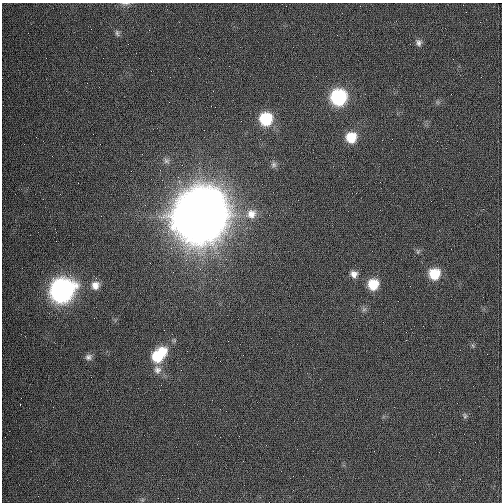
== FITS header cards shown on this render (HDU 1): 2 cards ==
NAXIS1  =                  500 / length of data axis 1
NAXIS2  =                  500 / length of data axis 2

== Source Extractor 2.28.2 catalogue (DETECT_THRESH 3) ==
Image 500 x 500 px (HDU 1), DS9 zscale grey, 1 PNG px = 1 image px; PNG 504 x 504 px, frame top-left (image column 1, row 500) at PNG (2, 3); no overlay
Background 1130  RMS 31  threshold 93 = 3 sigma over >= 5 px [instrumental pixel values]
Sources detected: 21; all 21 listed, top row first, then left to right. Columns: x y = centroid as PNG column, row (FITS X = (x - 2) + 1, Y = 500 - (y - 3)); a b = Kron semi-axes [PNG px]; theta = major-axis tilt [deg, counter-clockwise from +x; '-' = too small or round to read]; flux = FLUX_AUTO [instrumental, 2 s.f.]
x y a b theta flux
125 3 12 4 3 5.1e+03
117 33 9 5 -75 4.8e+03
419 43 10 7 -78 7.6e+03
339 97 12 11 - 2.0e+05
266 119 12 11 - 8.9e+04
351 137 11 10 - 4.4e+04
274 165 8 7 - 6.1e+03
200 214 23 22 - 1.2e+07
251 214 14 13 - 2.6e+04
354 274 9 8 - 1.2e+04
434 274 10 10 - 5.3e+04
373 284 11 10 - 4.7e+04
95 285 11 10 - 1.7e+04
62 290 14 13 - 8.7e+05
364 309 7 4 19 3.9e+03
159 355 20 12 46 8.1e+04
88 357 9 8 - 7.4e+03
157 370 11 11 - 1.4e+04
21 398 2 2 - 1.1e+03
357 399 2 2 - 1.9e+03
465 416 8 6 89 4.5e+03
At the frame edge (FLAGS 8, measured only in part): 1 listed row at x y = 125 3